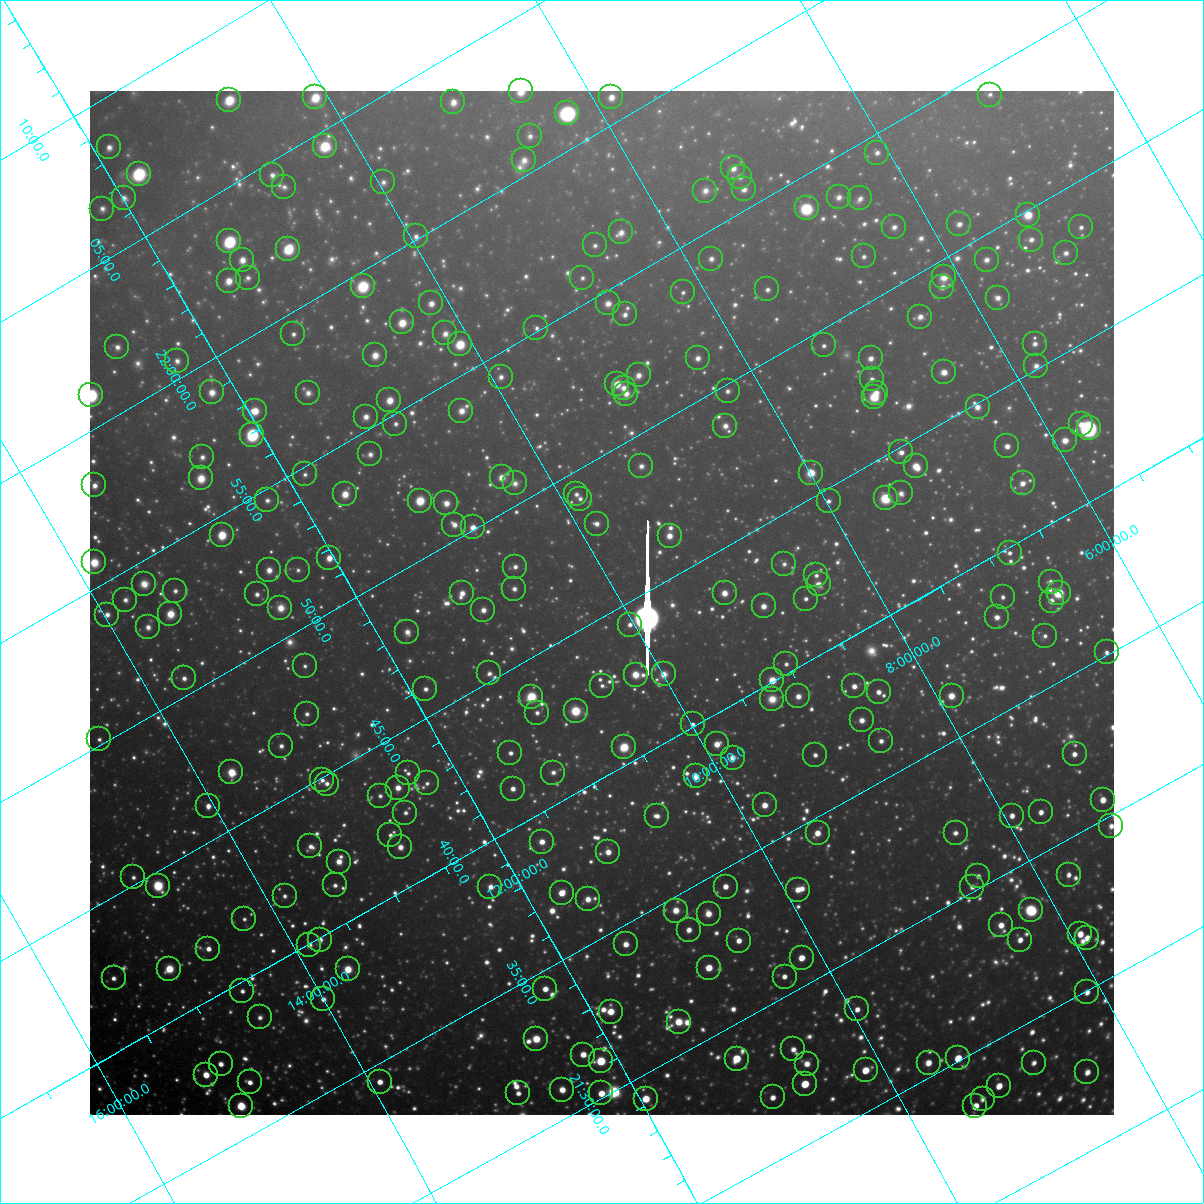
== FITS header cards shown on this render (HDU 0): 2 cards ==
NAXIS1  =                 1024 / Required FITS header
NAXIS2  =                 1024 / Required FITS header

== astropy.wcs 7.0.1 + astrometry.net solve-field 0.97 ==
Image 1024 x 1024 px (HDU 0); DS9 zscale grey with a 90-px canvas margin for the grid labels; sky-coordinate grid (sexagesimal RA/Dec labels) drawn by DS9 from the SOLVED WCS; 269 Tycho-2 reference stars matched to detected sources circled (green)
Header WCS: RA---TAN-SIP/DEC--TAN-SIP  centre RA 21:45:26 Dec +10:09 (326.36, +10.15 deg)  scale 31.8 arcsec/px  FOV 542.4' x 540.4'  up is +120 deg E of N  parity flipped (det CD > 0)
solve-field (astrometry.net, Tycho-2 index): VERIFIED the header's WCS against the Tycho-2 star catalogue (verified at 8 index scales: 12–291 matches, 0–1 conflicts across passes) and refined it, rather than solving blind
Solved WCS: RA---TAN-SIP/DEC--TAN-SIP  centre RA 21:45:28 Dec +10:09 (326.36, +10.15 deg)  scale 31.7 arcsec/px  FOV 540.6' x 540.7'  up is +120 deg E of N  parity flipped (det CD > 0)
The solver's refit moves the header's centre by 27 arcsec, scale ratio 0.9967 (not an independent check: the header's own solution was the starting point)
Tycho-2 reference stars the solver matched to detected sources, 269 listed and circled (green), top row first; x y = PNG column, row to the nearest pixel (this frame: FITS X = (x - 90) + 1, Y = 1024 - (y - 91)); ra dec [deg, ICRS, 3 dp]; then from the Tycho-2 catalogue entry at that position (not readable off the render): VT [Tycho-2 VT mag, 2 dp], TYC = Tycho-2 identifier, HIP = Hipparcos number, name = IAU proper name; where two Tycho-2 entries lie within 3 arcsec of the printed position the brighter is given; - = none
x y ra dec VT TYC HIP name
521 91 330.663 +8.515 7.87 1135-27-1 - -
990 95 328.547 +4.979 9.38 553-345-1 108103 -
315 97 331.544 +10.093 7.14 1140-1050-1 109117 -
611 97 330.212 +7.852 7.99 1135-489-1 108663 -
229 100 331.914 +10.754 7.19 1140-823-1 109226 -
453 102 330.885 +9.071 8.43 1135-274-1 - -
567 113 330.288 +8.257 5.80 1135-877-1 108699 -
530 136 330.279 +8.644 8.92 1135-1052-1 108696 -
325 146 331.130 +10.240 7.03 1139-952-1 108963 -
109 147 332.098 +11.870 8.47 1144-1408-1 - -
877 153 328.604 +6.084 8.94 557-543-1 108130 -
524 160 330.122 +8.796 9.16 1135-402-1 - -
733 168 329.124 +7.242 8.54 557-409-1 - -
139 174 331.761 +11.768 7.04 1144-731-1 109181 -
272 175 331.142 +10.766 8.79 1139-896-1 - -
740 177 329.030 +7.228 9.31 557-67-1 - -
383 182 330.587 +9.959 9.34 1139-435-1 - -
284 187 330.999 +10.730 9.56 1139-151-1 108929 -
744 189 328.917 +7.254 8.76 557-367-1 108239 -
705 191 329.078 +7.554 9.29 1122-360-1 108286 -
839 197 328.434 +6.570 8.82 557-1163-1 - -
124 198 331.643 +11.988 8.97 1144-1048-1 - -
860 198 328.330 +6.415 9.07 557-1154-1 108038 -
807 208 328.491 +6.865 6.23 557-1205-1 108090 -
102 209 331.658 +12.197 9.12 1144-950-1 109154 -
1028 215 327.464 +5.213 7.46 552-597-1 107764 -
959 224 327.697 +5.774 8.46 556-1145-1 - -
894 227 327.961 +6.281 9.00 556-434-1 - -
1081 227 327.137 +4.868 9.06 552-1178-1 - -
621 232 329.133 +8.378 8.87 1122-558-1 - -
416 236 330.025 +9.954 9.04 1139-1487-1 - -
1031 240 327.261 +5.297 9.06 552-741-1 - -
229 241 330.829 +11.387 5.81 1143-506-1 108875 -
595 245 329.152 +8.634 9.23 1122-8-1 - -
288 249 330.506 +10.974 6.35 1139-756-1 108766 -
1066 253 327.006 +5.094 8.92 552-507-1 - -
864 256 327.871 +6.641 9.18 556-883-1 - -
711 259 328.531 +7.808 9.04 1122-270-1 - -
242 260 330.628 +11.371 8.12 1143-1366-1 108806 -
987 260 327.301 +5.723 8.78 556-1279-1 - -
944 277 327.357 +6.121 8.35 556-1339-1 - -
248 278 330.467 +11.409 9.27 1143-1146-1 - -
582 278 328.959 +8.872 9.29 1122-271-1 - -
229 281 330.530 +11.568 7.84 1143-1548-1 - -
363 286 329.882 +10.576 7.18 1139-929-1 108566 -
942 287 327.289 +6.176 9.12 556-826-1 - -
767 289 328.045 +7.516 9.13 1122-920-1 - -
683 292 328.398 +8.171 9.43 1122-1012-1 - -
998 298 326.963 +5.803 8.79 556-1033-1 - -
431 303 329.441 +10.133 8.13 1139-161-1 108413 -
608 303 328.648 +8.792 8.92 1122-517-1 108143 -
625 314 328.487 +8.711 8.75 1122-1459-1 - -
920 317 327.160 +6.475 9.03 556-798-1 - -
402 322 329.424 +10.440 7.34 1139-966-1 108408 -
536 328 328.779 +9.443 9.34 1126-1346-1 108187 -
445 333 329.145 +10.162 8.78 1126-1571-1 - -
293 334 329.826 +11.315 9.12 1143-602-1 - -
460 344 328.996 +10.097 7.17 1126-448-1 108263 -
1035 344 326.449 +5.723 9.16 556-1133-1 - -
824 345 327.364 +7.334 9.25 556-154-1 - -
117 347 330.524 +12.705 8.67 1143-619-1 108775 -
375 355 329.293 +10.790 8.23 1126-1585-1 - -
698 358 327.826 +8.347 8.61 1122-1390-1 107868 -
871 358 327.058 +7.032 8.69 556-232-1 107646 -
177 361 330.147 +12.316 8.98 1143-1525-1 - -
1036 366 326.275 +5.809 9.14 556-1374-1 - -
944 372 326.631 +6.535 7.87 556-959-1 - -
639 375 327.959 +8.873 8.94 1122-1065-1 - -
501 377 328.561 +9.930 8.85 1126-511-1 - -
872 379 326.895 +7.117 9.24 556-927-1 - -
617 384 327.986 +9.079 7.84 1122-901-1 107925 -
624 388 327.927 +9.042 8.41 1122-759-1 107902 -
728 391 327.438 +8.266 9.32 1121-1422-1 107754 -
212 392 329.744 +12.194 8.32 1143-700-1 - -
308 393 329.306 +11.466 8.99 1130-1729-1 108367 -
876 393 326.771 +7.141 8.79 556-599-1 107559 -
626 394 327.871 +9.050 8.72 1122-865-1 - -
91 395 330.272 +13.120 5.64 1143-1614-1 108693 -
874 397 326.745 +7.175 7.76 556-38-1 107549 -
389 400 328.881 +10.880 7.83 1126-16-1 108228 -
978 407 326.216 +6.433 8.14 555-962-1 - -
255 411 329.406 +11.947 7.51 1143-1360-1 108396 -
461 411 328.476 +10.380 8.40 1126-843-1 - -
366 417 328.861 +11.133 8.42 1126-988-1 - -
395 424 328.673 +10.938 9.06 1126-1161-1 - -
1081 424 325.633 +5.719 8.97 555-392-1 - -
725 426 327.183 +8.435 8.74 1121-640-1 - -
1089 428 325.564 +5.680 5.50 555-1663-1 107151 -
252 435 329.235 +12.076 5.54 1130-1972-1 108339 -
1065 440 325.577 +5.912 7.62 555-42-1 107153 -
1007 446 325.785 +6.377 8.26 555-1244-1 - -
901 452 326.202 +7.209 8.37 555-43-1 - -
370 454 328.549 +11.266 9.03 1130-1398-1 - -
202 457 329.286 +12.554 9.19 1130-1806-1 - -
641 466 327.245 +9.253 9.14 1121-1093-1 107698 -
916 466 326.033 +7.158 7.49 555-887-1 - -
811 473 326.442 +7.988 7.33 1121-1547-1 107447 -
305 474 328.688 +11.853 9.33 1130-910-1 - -
502 477 327.781 +10.368 7.93 1126-1094-1 107858 -
201 478 329.127 +12.659 7.86 1130-1661-1 108307 -
515 483 327.674 +10.292 9.35 1126-794-1 - -
1023 483 325.432 +6.421 8.47 555-1126-1 107107 -
94 485 329.554 +13.494 8.59 1147-676-1 - -
901 493 325.888 +7.392 9.39 555-1089-1 - -
345 494 328.354 +11.634 7.92 1130-768-1 108051 -
576 494 327.316 +9.872 9.35 1125-1511-1 - -
886 498 325.916 +7.529 6.60 1121-1130-1 107271 -
580 499 327.266 +9.862 9.08 1125-1549-1 - -
267 500 328.656 +12.253 9.21 1130-1130-1 - -
420 501 327.966 +11.091 6.68 1126-413-1 107919 -
829 501 326.146 +7.977 8.97 1121-1040-1 - -
446 503 327.828 +10.902 8.34 1126-443-1 - -
597 524 326.999 +9.846 8.81 1125-2072-1 - -
454 525 327.624 +10.935 8.71 1126-185-1 107811 -
473 527 327.521 +10.807 7.88 1126-200-1 107780 -
222 535 328.592 +12.751 6.61 1130-233-1 108127 -
670 536 326.581 +9.342 7.67 1121-767-1 107495 -
1010 553 324.954 +6.820 9.01 555-979-1 106962 -
329 558 327.928 +12.036 7.63 1130-1171-1 107903 -
94 562 328.956 +13.839 7.86 1134-801-1 108249 -
784 564 325.856 +8.589 9.73 1121-1176-1 - -
515 567 327.027 +10.656 8.98 1125-883-1 - -
269 570 328.105 +12.547 8.29 1130-1367-1 - -
298 570 327.976 +12.327 9.64 1130-513-1 - -
816 575 325.626 +8.394 9.55 1121-354-1 - -
1051 582 324.555 +6.633 9.43 555-29-1 - -
144 584 328.565 +13.557 8.64 1134-1052-1 - -
819 584 325.547 +8.415 8.53 1121-838-1 107146 -
514 589 326.860 +10.760 8.69 1125-1069-1 - -
175 591 328.367 +13.351 9.42 1134-1772-1 - -
462 593 327.059 +11.178 8.21 1125-214-1 107647 -
725 593 325.893 +9.172 7.87 1121-1053-1 - -
1059 593 324.432 +6.618 6.18 555-1661-1 106783 -
257 594 327.971 +12.747 8.74 1130-61-1 - -
1003 597 324.645 +7.064 9.46 555-389-1 - -
806 599 325.492 +8.575 9.15 1120-184-1 - -
125 600 328.523 +13.767 9.10 1134-1030-1 - -
1052 601 324.404 +6.710 9.47 555-121-1 - -
764 606 325.619 +8.931 8.31 1121-1005-1 107169 -
280 608 327.758 +12.626 8.82 1130-653-1 107848 -
483 610 326.832 +11.089 8.59 1125-836-1 - -
170 614 328.208 +13.489 7.47 1134-1169-1 108002 -
107 615 328.489 +13.969 9.00 1134-534-1 - -
997 617 324.514 +7.195 8.65 555-129-1 - -
630 625 326.068 +10.034 8.81 1125-2001-1 - -
148 627 328.207 +13.716 8.54 1134-1734-1 108001 -
407 632 327.003 +11.766 8.91 1129-1655-1 107628 -
1045 636 324.162 +6.910 9.36 554-1437-1 - -
1107 652 323.769 +6.513 9.09 554-1646-1 - -
786 664 325.072 +9.010 9.44 1120-729-1 - -
305 666 327.195 +12.696 9.64 1129-1861-1 - -
489 673 326.312 +11.321 9.58 1129-445-1 - -
664 674 325.532 +9.992 8.47 1125-1426-1 - -
636 675 325.654 +10.208 7.59 1125-1349-1 107184 -
184 678 327.642 +13.668 9.02 1134-1771-1 - -
772 680 325.008 +9.185 6.99 1120-161-1 106981 -
602 686 325.716 +10.512 9.33 1125-1586-1 - -
854 686 324.603 +8.585 8.25 1120-776-1 106841 -
425 689 326.475 +11.877 8.86 1129-1994-1 107461 -
879 692 324.451 +8.423 8.48 1120-1518-1 - -
798 696 324.768 +9.056 8.54 1120-523-1 - -
952 696 324.105 +7.883 7.80 1120-1401-1 106677 -
531 697 325.943 +11.101 7.31 1125-772-1 107280 -
772 699 324.861 +9.270 9.03 1120-327-1 - -
576 711 325.637 +10.824 6.03 1125-925-1 107173 -
537 713 325.793 +11.127 9.33 1125-1382-1 - -
307 714 326.812 +12.891 9.42 1129-124-1 - -
862 720 324.306 +8.674 8.67 1120-470-1 - -
693 724 325.015 +9.987 8.96 1124-904-1 - -
99 739 327.548 +14.578 9.62 1134-354-1 - -
881 741 324.062 +8.616 9.05 1120-1110-1 106664 -
717 744 324.754 +9.888 7.96 1124-1088-1 106895 -
281 746 326.676 +13.226 8.94 1133-839-1 - -
624 747 325.139 +10.612 7.03 1124-401-1 107028 -
510 753 325.597 +11.505 8.92 1129-433-1 - -
1075 754 323.124 +7.195 8.75 554-1335-1 106357 -
815 755 324.240 +9.181 8.97 1120-423-1 - -
733 758 324.581 +9.826 8.42 1124-1552-1 - -
231 772 326.693 +13.720 6.70 1133-1901-1 107531 -
408 773 325.892 +12.377 9.68 1129-1368-1 - -
553 773 325.256 +11.263 9.32 1128-1642-1 107062 -
696 776 324.599 +10.185 8.07 1124-2040-1 106839 -
322 780 326.224 +13.062 9.02 1129-572-1 107375 -
427 783 325.731 +12.276 9.54 1129-1271-1 - -
327 784 326.177 +13.043 9.32 1129-1881-1 - -
398 788 325.827 +12.518 7.90 1129-1437-1 107246 -
513 789 325.308 +11.643 8.44 1128-960-1 - -
380 796 325.842 +12.689 9.74 1129-466-1 - -
1103 800 322.650 +7.174 7.92 554-430-1 106195 -
765 805 324.071 +9.785 7.94 1124-1296-1 106666 -
208 806 326.534 +14.043 8.27 1133-1356-1 - -
1041 812 322.820 +7.700 8.56 1119-807-1 - -
405 813 325.596 +12.567 9.25 1129-928-1 - -
657 816 324.458 +10.655 9.09 1124-1349-1 - -
1012 816 322.917 +7.936 8.46 1119-251-1 - -
1111 826 322.413 +7.223 9.19 541-1777-1 - -
818 833 323.624 +9.500 7.96 1124-1756-3 106519 -
956 833 323.028 +8.442 9.21 1119-1340-1 106330 -
390 835 325.489 +12.781 9.10 1128-713-1 - -
542 842 324.765 +11.650 8.32 1128-1656-1 106902 -
310 846 325.756 +13.439 9.38 1133-215-1 - -
400 847 325.349 +12.756 8.46 1128-607-1 107085 -
608 852 324.392 +11.187 8.31 1124-939-1 106760 -
339 862 325.511 +13.289 8.27 1132-1070-1 107131 -
1069 875 322.220 +7.757 8.79 1119-1083-1 106054 -
978 876 322.597 +8.454 9.37 1119-1126-1 - -
133 877 326.307 +14.920 9.40 1133-234-1 107401 -
335 885 325.341 +13.420 9.35 1132-500-1 - -
158 886 326.131 +14.772 6.02 1133-1258-1 107350 -
490 887 324.638 +12.238 8.92 1128-1479-1 - -
726 887 323.609 +10.435 8.15 1123-636-1 106516 -
972 887 322.538 +8.547 9.42 1119-762-1 - -
798 890 323.270 +9.894 8.31 1123-544-1 - -
562 893 324.277 +11.719 7.25 1128-522-1 106725 -
285 896 325.482 +13.851 9.47 1132-1278-1 - -
588 899 324.113 +11.545 8.65 1128-384-1 - -
1031 910 322.103 +8.196 6.60 1119-873-1 106021 -
676 911 323.640 +10.919 7.97 1124-733-1 106526 -
709 914 323.472 +10.682 8.15 1123-1103-1 106471 -
244 919 325.482 +14.257 9.62 1132-1181-1 - -
1001 925 322.119 +8.489 8.72 1119-1471-1 - -
689 930 323.432 +10.902 8.70 1123-299-1 106460 -
1080 934 321.712 +7.921 8.04 1119-975-1 105896 -
1087 938 321.654 +7.885 8.33 1106-1193-1 - -
320 940 324.981 +13.768 8.78 1132-426-1 - -
1020 940 321.924 +8.405 8.61 1119-1477-1 105968 -
739 941 323.130 +10.565 8.51 1123-791-1 - -
626 944 323.594 +11.448 8.37 1127-998-1 - -
309 945 324.987 +13.872 8.91 1132-1844-1 - -
208 949 325.407 +14.659 8.35 1132-1853-1 107099 -
802 958 322.724 +10.157 7.89 1123-394-1 106221 -
709 968 323.049 +10.911 7.21 1123-293-1 106337 -
169 969 325.424 +15.042 7.37 1665-1289-1 107105 -
348 969 324.624 +13.684 7.76 1132-1964-1 106850 -
785 977 322.653 +10.369 8.94 1123-490-1 - -
114 978 325.600 +15.505 9.14 1665-297-1 - -
545 989 323.598 +12.257 8.11 1127-542-1 106513 -
242 991 324.922 +14.581 9.05 1132-1367-1 - -
1087 992 321.237 +8.117 8.61 1106-1220-1 - -
323 999 324.498 +14.000 8.97 1132-724-1 - -
857 1009 322.085 +9.951 8.73 1123-2179-1 - -
611 1012 323.135 +11.851 7.92 1127-1372-1 106361 -
260 1017 324.636 +14.561 9.51 1132-561-1 - -
679 1022 322.758 +11.374 8.22 1127-1262-1 106232 -
536 1039 323.246 +12.540 7.50 1127-793-1 106397 -
793 1049 322.049 +10.611 8.80 1123-1730-1 106005 -
583 1055 322.919 +12.245 8.31 1127-98-1 - -
958 1058 321.274 +9.384 7.44 1110-2259-1 105747 -
737 1059 322.220 +11.085 7.37 1123-2302-1 106053 -
601 1061 322.790 +12.137 6.09 1127-2451-1 106243 -
929 1063 321.366 +9.630 8.34 1110-1509-1 105785 -
1034 1063 320.918 +8.825 8.95 1106-532-1 - -
221 1064 324.444 +15.058 8.33 1665-1661-1 106788 -
807 1064 321.878 +10.568 9.03 1123-2112-1 105958 -
866 1070 321.575 +10.145 7.61 1110-1135-1 105847 -
1087 1072 320.619 +8.454 8.69 1106-1846-1 105538 -
206 1075 324.424 +15.216 7.54 1665-1497-1 106775 -
250 1082 324.169 +14.913 8.47 1132-47-1 - -
380 1082 323.597 +13.920 8.24 1131-1258-1 106512 -
805 1084 321.728 +10.668 7.01 1123-1902-1 105902 -
999 1086 320.886 +9.188 8.11 1106-85-1 - -
562 1090 322.735 +12.555 8.61 1127-501-1 106222 -
518 1093 322.899 +12.907 9.01 1127-183-1 106282 -
601 1093 322.535 +12.271 7.68 1127-856-1 106157 -
773 1097 321.763 +10.973 8.78 1123-1840-1 - -
646 1099 322.300 +11.953 7.47 1127-2231-1 106075 -
983 1099 320.854 +9.369 8.95 1106-57-1 - -
241 1106 324.021 +15.082 6.62 1665-1555-1 106643 -
975 1106 320.831 +9.453 7.76 1110-1975-1 105597 -